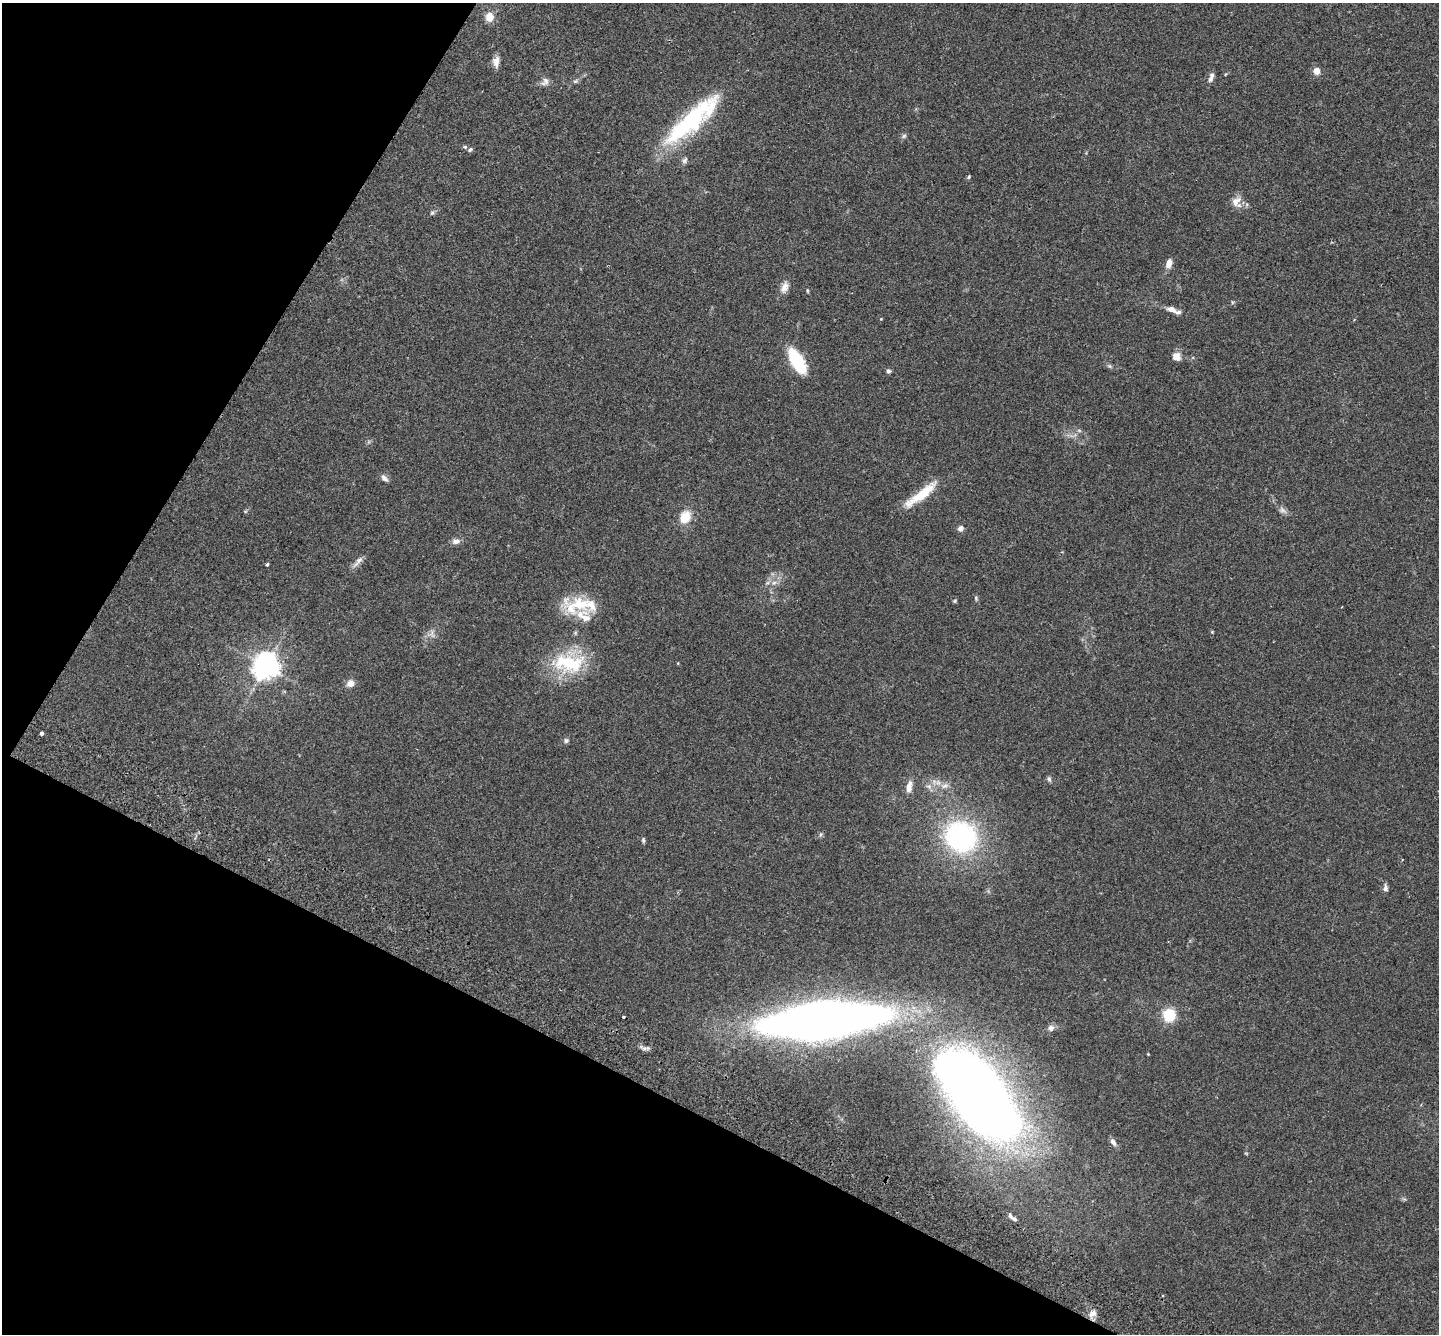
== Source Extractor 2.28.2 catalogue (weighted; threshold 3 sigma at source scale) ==
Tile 9 of 4 x 4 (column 1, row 3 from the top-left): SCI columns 33-1469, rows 1532-2863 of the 5815 x 5864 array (HDU 1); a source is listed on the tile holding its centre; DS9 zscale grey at full resolution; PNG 1441 x 1336 px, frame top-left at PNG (2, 3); no overlay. Shown black and unused: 27% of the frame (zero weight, under 2 of 3 exposures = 3% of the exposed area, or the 3 px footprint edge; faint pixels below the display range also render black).
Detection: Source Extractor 2.28.2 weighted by HDU 2 'WHT'; one run over the whole footprint, this tile lists its part. Background 0.114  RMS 0.0095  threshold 0.0427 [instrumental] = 3 sigma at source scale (4.5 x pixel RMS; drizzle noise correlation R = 1.50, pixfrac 1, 0.05/0.05 arcsec/px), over >= 5 px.
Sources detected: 65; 1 too faint to see at this stretch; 2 cosmic-ray / hot-pixel residue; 1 long thin detection or spike segment (spike, bleed or trail) — not listed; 3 inside a brighter listed object's ellipse — not listed separately; the other 58 listed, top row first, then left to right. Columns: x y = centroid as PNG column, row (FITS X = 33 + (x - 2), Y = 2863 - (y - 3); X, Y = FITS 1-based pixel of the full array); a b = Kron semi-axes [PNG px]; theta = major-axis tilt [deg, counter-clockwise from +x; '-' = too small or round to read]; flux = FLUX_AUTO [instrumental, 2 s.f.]
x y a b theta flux
489 17 10 9 - 9.9
496 62 14 8 86 6
1316 71 8 7 - 6.4
1211 77 13 5 72 4.2
575 81 8 5 27 2.1
545 82 12 9 48 4.7
692 120 79 20 42 110
904 136 7 5 45 1.9
465 147 5 5 - 1.3
470 150 6 4 38 1.9
685 160 9 6 58 2.7
969 177 6 4 40 1.3
1236 202 16 13 -79 8.6
432 213 6 5 - 1.6
1169 263 10 6 72 6.9
784 287 15 9 69 6.8
807 291 6 3 -81 0.97
1232 302 6 4 -72 1
1173 310 18 6 -20 7.6
881 319 3 3 - 0.69
1176 357 10 10 - 7.2
796 361 22 9 -59 65
1109 366 6 6 - 1.6
888 371 6 5 - 2
1079 430 6 4 -20 1.4
384 478 11 6 -47 3.2
921 494 46 10 37 28
1282 510 10 7 -44 3.6
685 517 19 14 60 15
960 528 7 6 - 3.9
456 541 11 7 3 4
267 564 4 3 - 2.9
774 583 7 6 - 3.2
976 598 7 5 -71 1.5
955 601 5 4 - 1.1
580 604 41 20 8 36
432 635 10 6 -66 3.5
569 663 45 26 -4 55
265 666 8 8 - 1100
350 683 10 9 - 5.6
41 733 4 3 - 10
566 741 7 6 - 2.1
1049 779 8 5 -74 1.9
909 786 15 7 81 7.1
929 786 8 6 -7 3.5
945 786 11 7 23 4.5
820 835 6 4 71 1.3
961 837 32 29 -34 160
643 840 7 4 -80 1.5
1385 888 8 5 89 3.5
1169 1015 14 13 - 23
822 1020 82 23 6 1400
1051 1028 8 7 - 4.2
1148 1054 3 3 - 0.67
978 1095 91 41 -51 1200
1113 1142 10 6 -60 3.8
1014 1219 10 5 -31 3.1
1093 1313 13 8 37 5.6
Overlapping masked pixels (flux is a lower limit): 1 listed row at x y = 822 1020